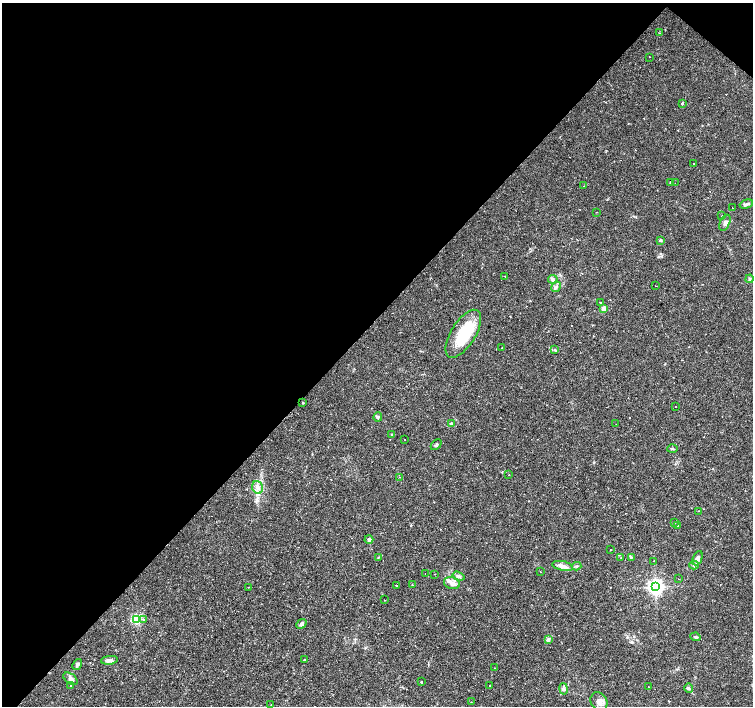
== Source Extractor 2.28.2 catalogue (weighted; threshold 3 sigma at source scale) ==
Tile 2 of 4 x 4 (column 2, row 1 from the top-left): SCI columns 1504-3005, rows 4452-5858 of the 6008 x 6021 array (HDU 1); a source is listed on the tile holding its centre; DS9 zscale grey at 2 x 2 block average (1 PNG px = mean of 2 x 2 image px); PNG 755 x 708 px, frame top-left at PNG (2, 3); each listed source drawn as its Kron ellipse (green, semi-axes under 4 px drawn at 4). Shown black and unused: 46% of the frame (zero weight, under 2 of 3 exposures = <1% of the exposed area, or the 3 px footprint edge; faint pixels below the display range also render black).
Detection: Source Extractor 2.28.2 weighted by HDU 2 'WHT'; one run over the whole footprint, this tile lists its part. Background 0.0366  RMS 0.0033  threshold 0.0148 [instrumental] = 3 sigma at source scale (4.5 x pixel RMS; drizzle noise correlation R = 1.50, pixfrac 1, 0.0396/0.0396 arcsec/px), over >= 5 px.
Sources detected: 119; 1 inside a brighter object's white glare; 38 cosmic-ray / hot-pixel residue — neither listed nor drawn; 2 inside a brighter listed object's ellipse — not listed separately; the other 78 listed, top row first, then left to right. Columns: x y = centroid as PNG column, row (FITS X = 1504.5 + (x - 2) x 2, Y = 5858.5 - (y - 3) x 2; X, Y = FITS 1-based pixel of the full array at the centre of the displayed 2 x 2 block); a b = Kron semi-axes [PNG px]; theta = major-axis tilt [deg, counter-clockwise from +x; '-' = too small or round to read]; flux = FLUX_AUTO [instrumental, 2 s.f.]
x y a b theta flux
659 33 2 2 - 0.41
649 57 2 2 - 1.9
682 103 2 2 - 6.2
694 164 2 2 - 0.87
670 182 3 2 - 0.47
675 183 2 2 - 0.23
584 186 2 2 - 0.32
746 204 7 3 17 1.9
732 208 2 2 - 0.39
597 212 2 2 - 0.54
722 216 2 2 - 0.41
725 223 8 5 64 2.4
660 240 4 3 - 0.78
505 276 2 2 - 0.75
553 279 5 4 - 1.3
750 279 4 3 - 1
656 286 2 2 - 0.54
556 287 5 3 - 1.4
600 302 2 2 - 2.6
604 309 4 3 - 6.4
463 334 27 12 58 31
502 348 2 2 - 0.55
555 350 3 3 - 0.67
303 402 4 2 - 0.5
676 406 2 2 - 1.1
378 417 4 4 - 1.4
451 423 4 3 - 0.91
616 424 2 2 - 0.23
391 434 3 2 - 0.52
404 439 2 2 - 0.23
436 445 6 3 45 1.2
672 449 5 3 - 0.96
509 475 2 2 - 1.7
399 477 2 2 - 1.1
258 488 6 5 - 3.2
699 511 2 2 - 0.61
674 522 2 2 - 0.49
677 526 2 2 - 3.5
369 539 4 4 - 1.6
611 549 2 2 - 0.48
378 557 3 2 - 0.52
621 558 2 2 - 0.37
631 558 3 2 - 0.61
697 558 7 4 64 2.9
653 561 2 2 - 0.47
694 565 4 4 - 1.4
563 566 10 4 -12 3.9
576 566 5 3 - 0.94
540 572 2 2 - 0.33
425 573 2 2 - 0.3
435 574 2 2 - 0.37
458 576 6 4 -17 2.2
679 579 2 2 - 0.46
452 583 8 5 -15 3.6
412 585 2 2 - 0.39
396 586 3 2 - 0.43
248 587 2 2 - 1.3
655 587 4 4 - 290
384 600 2 2 - 0.34
137 619 3 3 - 87
143 620 2 2 - 0.82
301 624 5 4 - 2
696 637 5 3 - 1.1
548 640 4 3 - 0.99
110 660 8 4 5 3.1
304 660 2 2 - 0.74
77 664 6 4 51 1.6
495 668 2 2 - 0.49
70 679 8 5 -35 2.7
421 682 2 2 - 1.4
71 685 2 2 - 1
490 686 2 2 - 0.36
648 687 2 2 - 0.3
688 688 5 4 - 1.2
563 689 6 2 -79 1.1
471 702 2 2 - 0.6
599 702 10 8 -58 4.5
271 704 2 2 - 0.34
Diffuse or blended objects may show on this block-average render without a row.